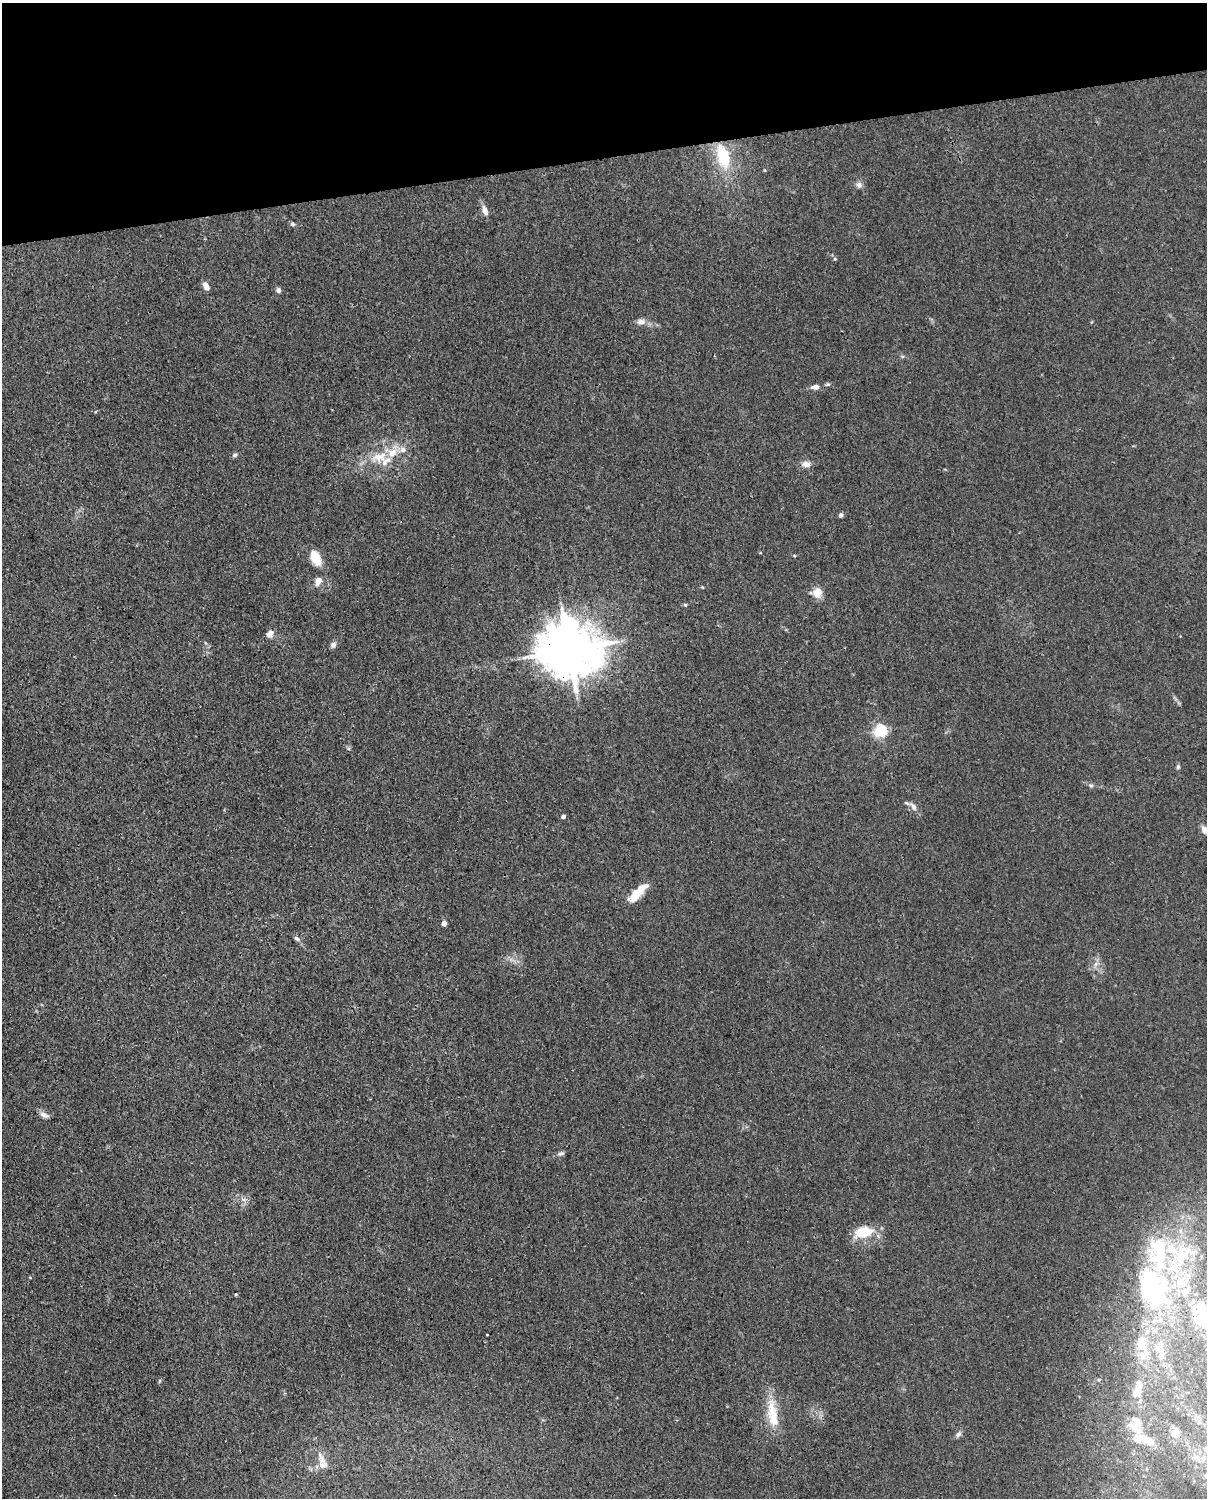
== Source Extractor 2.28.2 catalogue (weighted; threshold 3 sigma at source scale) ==
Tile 3 of 4 x 3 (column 3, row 1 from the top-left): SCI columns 2502-3706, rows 3259-4754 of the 5001 x 4906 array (HDU 1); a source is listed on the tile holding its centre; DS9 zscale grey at full resolution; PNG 1209 x 1500 px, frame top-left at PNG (2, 3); no overlay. Shown black and unused: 10% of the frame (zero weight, under 3 of 4 exposures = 7% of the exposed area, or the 3 px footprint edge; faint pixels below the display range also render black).
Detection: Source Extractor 2.28.2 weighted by HDU 2 'WHT'; one run over the whole footprint, this tile lists its part. Background 0.0268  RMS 0.0028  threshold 0.0128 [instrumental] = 3 sigma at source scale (4.5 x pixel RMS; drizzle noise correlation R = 1.50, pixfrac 1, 0.05/0.05 arcsec/px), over >= 5 px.
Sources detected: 68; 4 inside a brighter object's white glare — not listed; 16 inside a brighter listed object's ellipse — not listed separately; the other 48 listed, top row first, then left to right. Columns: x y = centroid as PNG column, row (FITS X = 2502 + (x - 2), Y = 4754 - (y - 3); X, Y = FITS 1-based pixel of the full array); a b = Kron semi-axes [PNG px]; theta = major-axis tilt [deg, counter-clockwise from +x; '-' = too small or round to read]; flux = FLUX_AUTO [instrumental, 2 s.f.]
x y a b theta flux
723 156 30 16 -74 14
765 170 5 3 - 0.28
859 185 9 8 - 1.2
485 211 12 7 -70 2.1
293 224 6 5 - 0.55
835 259 5 4 - 0.41
206 286 9 5 -59 2.1
278 290 5 5 - 1
641 322 11 8 2 1.8
828 384 7 5 0 0.56
815 387 11 6 6 1.7
235 455 7 5 28 0.71
380 457 28 15 22 8.6
806 464 12 8 2 1.8
841 515 5 5 - 0.73
316 558 16 9 -66 6.4
318 581 9 7 63 2.4
702 587 5 4 - 0.29
817 593 12 12 - 3.3
685 605 5 5 - 0.38
270 634 11 8 56 1.6
333 645 7 6 - 1.1
569 650 17 15 -1 1800
881 731 6 5 - 55
1178 767 6 5 - 0.51
1091 785 7 5 -32 0.65
913 806 13 7 -55 1.7
563 816 4 4 - 0.97
1206 830 14 9 -4 2.7
635 895 19 11 47 4.7
444 923 4 4 - 2.1
297 939 9 6 -33 0.88
1095 964 7 5 88 0.98
44 1115 12 7 -28 1.4
561 1154 10 6 16 0.81
244 1199 9 4 -8 0.9
863 1232 24 14 15 8.2
236 1294 3 3 - 0.45
1159 1295 61 38 78 43
1204 1317 27 19 -56 18
487 1335 3 3 - 0.53
1161 1356 17 7 75 1.9
1137 1391 18 9 61 2.8
772 1415 40 14 -82 8.6
1136 1424 31 14 -88 6.2
1175 1433 12 12 - 2.5
958 1434 9 6 51 0.93
321 1458 22 9 -66 3.1
Overlapping masked pixels (flux is a lower limit): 1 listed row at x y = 569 650
Isophote crosses this tile's border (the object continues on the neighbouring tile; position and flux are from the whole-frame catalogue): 2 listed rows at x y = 1206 830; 1204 1317